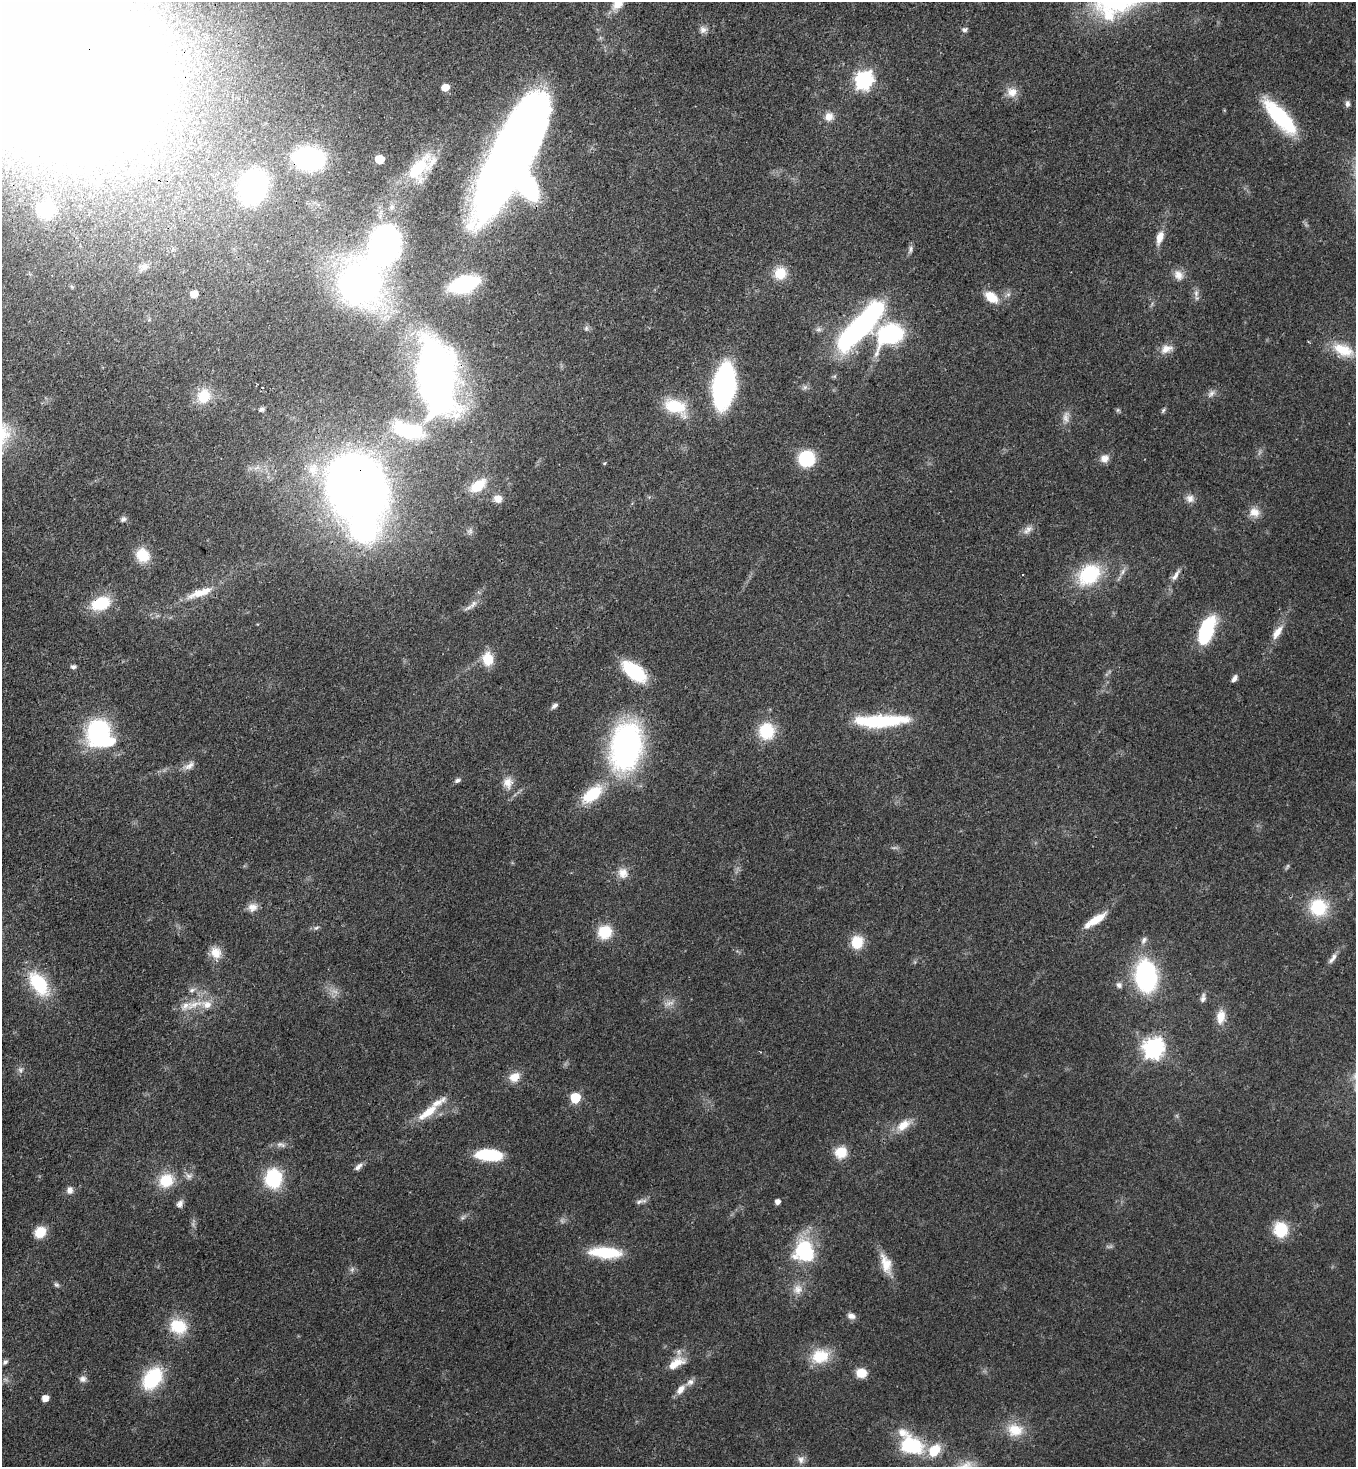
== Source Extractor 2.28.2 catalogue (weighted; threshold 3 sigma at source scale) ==
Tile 11 of 4 x 4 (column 3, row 3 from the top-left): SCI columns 3076-4429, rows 1525-2989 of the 6007 x 5984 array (HDU 1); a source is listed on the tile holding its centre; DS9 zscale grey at full resolution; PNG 1358 x 1469 px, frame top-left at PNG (2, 2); no overlay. Shown black and unused: <1% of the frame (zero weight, under 3 of 4 exposures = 7% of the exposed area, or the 3 px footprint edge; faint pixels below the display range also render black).
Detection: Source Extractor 2.28.2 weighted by HDU 2 'WHT'; one run over the whole footprint, this tile lists its part. Background 0.0668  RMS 0.0037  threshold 0.0167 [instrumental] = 3 sigma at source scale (4.5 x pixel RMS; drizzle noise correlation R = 1.50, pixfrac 1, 0.05/0.05 arcsec/px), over >= 5 px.
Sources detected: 148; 3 too faint to see at this stretch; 9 inside a brighter object's white glare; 1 cosmic-ray / hot-pixel residue — not listed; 7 inside a brighter listed object's ellipse — not listed separately; the other 128 listed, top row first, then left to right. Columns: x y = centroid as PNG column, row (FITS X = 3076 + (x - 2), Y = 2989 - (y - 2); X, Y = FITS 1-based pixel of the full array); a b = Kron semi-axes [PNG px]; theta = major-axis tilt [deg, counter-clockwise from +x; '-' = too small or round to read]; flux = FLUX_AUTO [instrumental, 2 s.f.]
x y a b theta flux
618 4 16 12 39 4.9
703 30 10 8 44 1.8
965 30 6 6 - 1.1
38 50 136 83 -34 2100
864 80 8 7 - 130
445 87 6 5 - 4.2
1012 92 13 13 - 4
1347 104 9 6 89 1.2
829 116 12 11 - 3.4
1280 117 45 14 -48 32
512 158 93 33 63 440
309 159 19 14 -7 83
379 159 6 6 - 11
420 167 44 18 39 21
253 187 18 14 66 160
392 207 7 6 - 1.1
45 210 11 10 - 29
1160 238 17 8 73 4.3
910 249 11 6 79 1.2
385 250 18 13 29 100
144 266 10 8 24 1.8
780 273 15 14 - 7.5
1178 275 14 12 -54 3.3
360 283 33 27 69 210
464 284 18 10 17 61
1196 293 9 7 90 1.5
194 294 6 5 - 4.2
991 297 17 10 -37 7
862 324 52 15 48 110
586 328 7 5 48 0.83
890 334 18 13 29 59
1166 349 16 10 19 3.6
1343 350 28 15 -20 10
436 376 60 28 -84 250
724 386 27 13 81 120
1211 394 11 7 46 1.7
204 396 17 15 59 8.1
675 407 29 17 -22 13
262 409 5 5 - 0.91
1117 410 6 4 70 0.56
1163 410 7 5 63 0.66
1066 417 17 8 -86 2.6
408 430 43 20 -15 23
806 458 11 10 - 30
1105 458 11 9 19 2.7
604 463 5 3 - 0.39
478 485 21 11 37 7.8
355 487 39 34 -59 490
1190 498 11 10 - 2.3
498 499 10 9 - 3
1254 512 14 11 -11 3.8
123 519 8 6 19 0.99
1028 529 16 8 40 2.4
143 555 17 15 -45 8.2
1089 574 29 21 41 23
1176 575 19 5 56 2.3
200 593 38 9 19 7.5
101 603 20 13 21 16
473 604 10 6 53 1.7
1206 631 24 11 70 34
1277 632 20 8 57 4.3
488 659 16 12 -85 7.3
73 667 6 5 - 1.1
634 671 24 12 -39 26
1234 678 9 5 57 1.5
554 706 8 5 37 1.2
881 721 58 12 2 30
98 731 19 16 48 54
766 731 18 17 - 14
626 746 40 24 81 120
189 766 16 7 39 2.2
458 780 8 5 24 1
508 783 16 13 88 4.2
592 794 25 13 39 15
623 873 14 13 - 3.9
252 907 12 11 - 2.8
1318 907 21 21 - 17
1097 919 24 8 35 6.9
316 928 7 5 18 0.83
605 932 14 13 - 11
1144 940 10 6 63 1.4
857 942 14 13 - 8.4
216 952 16 13 -66 4.9
1332 958 18 6 54 2.1
1146 976 22 15 -86 73
39 984 30 17 -55 21
1119 985 8 7 - 1.3
192 990 9 6 20 1.2
1203 998 12 6 79 1.4
194 1005 30 9 19 6.9
1221 1017 18 10 83 4.7
1153 1048 8 8 - 210
20 1070 8 6 -1 1.2
514 1077 16 12 27 4.4
575 1098 6 6 - 20
428 1113 35 11 37 8.7
903 1125 20 11 37 5.8
281 1145 14 6 -17 1.6
841 1152 14 13 - 7.1
489 1155 21 9 -4 27
358 1167 12 6 41 1.6
189 1176 10 8 -18 1.7
273 1178 16 13 85 28
166 1180 20 17 36 10
70 1190 9 8 - 2
639 1202 13 6 27 1.4
777 1202 5 4 - 1.9
180 1204 10 8 62 1.6
1281 1230 17 15 -86 11
40 1232 11 9 45 8.2
804 1251 25 24 - 25
605 1253 36 11 -4 17
886 1264 27 12 -73 6.8
56 1285 8 6 -38 0.86
798 1289 14 13 - 3.8
851 1316 10 7 -18 1.9
178 1326 21 17 -24 13
820 1356 24 18 12 11
5 1362 7 6 - 0.94
676 1363 24 10 30 6.6
861 1373 11 9 -4 5.6
152 1378 21 14 53 28
83 1379 10 8 -7 1.6
681 1389 15 8 50 3.1
45 1398 5 5 - 3.5
1015 1430 22 17 -9 8.7
911 1446 25 18 -18 25
801 1460 10 8 -83 1.9
Overlapping masked pixels (flux is a lower limit): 6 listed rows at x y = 38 50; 512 158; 309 159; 436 376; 355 487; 911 1446
Isophote crosses this tile's border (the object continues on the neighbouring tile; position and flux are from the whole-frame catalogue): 2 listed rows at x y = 618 4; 38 50